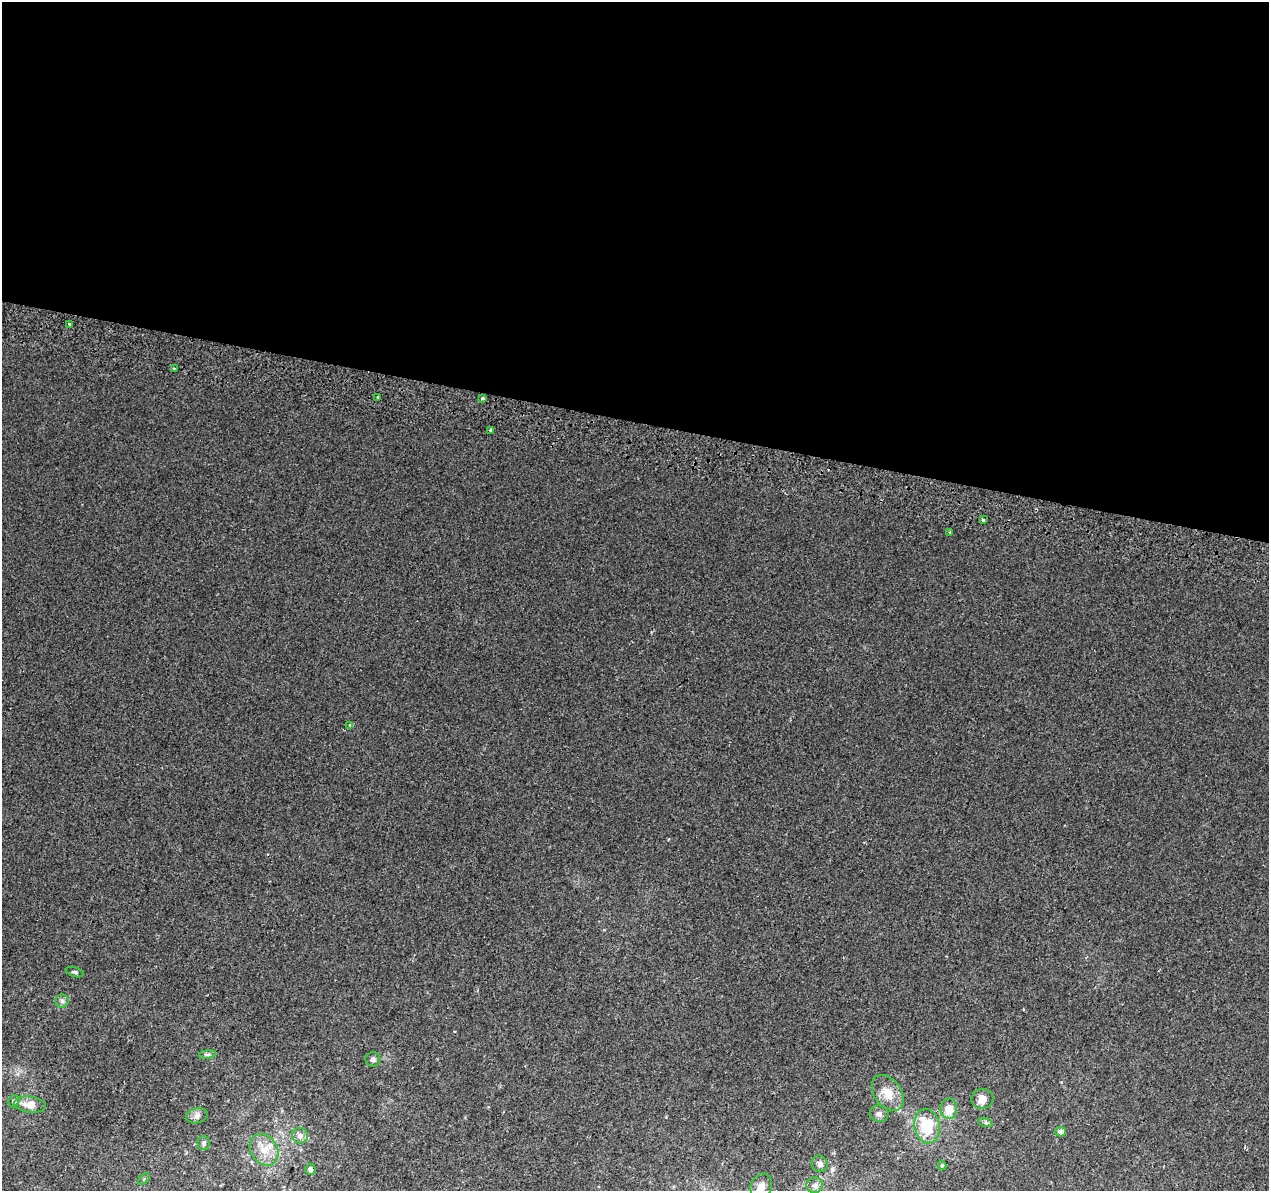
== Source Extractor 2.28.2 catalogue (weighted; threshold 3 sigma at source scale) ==
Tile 3 of 4 x 4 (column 3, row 1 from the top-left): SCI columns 2551-3817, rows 3892-5080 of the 5092 x 5344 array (HDU 1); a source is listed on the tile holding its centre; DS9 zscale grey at full resolution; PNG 1271 x 1193 px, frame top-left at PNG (2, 2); each listed source drawn as its Kron ellipse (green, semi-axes under 4 px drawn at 4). Shown black and unused: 35% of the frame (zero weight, under 2 of 3 exposures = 2% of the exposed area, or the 3 px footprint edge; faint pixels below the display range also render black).
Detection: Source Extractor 2.28.2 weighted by HDU 2 'WHT'; one run over the whole footprint, this tile lists its part. Background 0.00752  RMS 0.0036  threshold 0.0161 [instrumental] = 3 sigma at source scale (4.5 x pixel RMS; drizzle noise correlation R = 1.50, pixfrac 1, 0.0396/0.0396 arcsec/px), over >= 5 px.
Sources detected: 32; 1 inside a brighter listed object's ellipse — not listed separately; the other 31 listed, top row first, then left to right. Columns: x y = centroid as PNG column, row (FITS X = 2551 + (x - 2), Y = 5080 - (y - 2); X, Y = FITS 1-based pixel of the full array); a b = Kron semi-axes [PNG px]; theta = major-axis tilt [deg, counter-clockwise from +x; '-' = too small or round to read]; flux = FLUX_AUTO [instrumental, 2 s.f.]
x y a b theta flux
69 324 3 2 - 1.7
174 369 3 3 - 0.57
378 397 3 3 - 2
482 398 3 3 - 0.68
490 430 3 3 - 2
983 520 4 3 - 1.1
950 532 3 3 - 0.72
350 725 3 3 - 0.55
75 972 9 4 -17 0.69
62 1001 6 6 - 0.84
207 1054 9 4 8 0.76
373 1059 7 7 - 0.99
888 1093 20 13 -54 5.4
982 1099 11 10 - 2.9
14 1101 6 5 - 0.83
30 1105 16 8 -6 4.2
949 1109 10 8 89 4.6
879 1114 9 8 - 1.4
197 1116 11 7 14 1.5
986 1123 7 4 -19 0.55
927 1126 17 12 -80 14
1061 1132 5 5 - 1.4
300 1136 8 7 - 1.8
203 1143 7 6 - 0.93
264 1150 17 13 -57 5.7
820 1164 8 7 - 1.2
942 1166 5 4 - 0.44
310 1169 5 5 - 1.7
144 1179 7 4 46 0.55
815 1185 8 7 - 1.3
761 1186 13 10 67 3.6
Overlapping masked pixels (flux is a lower limit): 1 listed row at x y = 310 1169